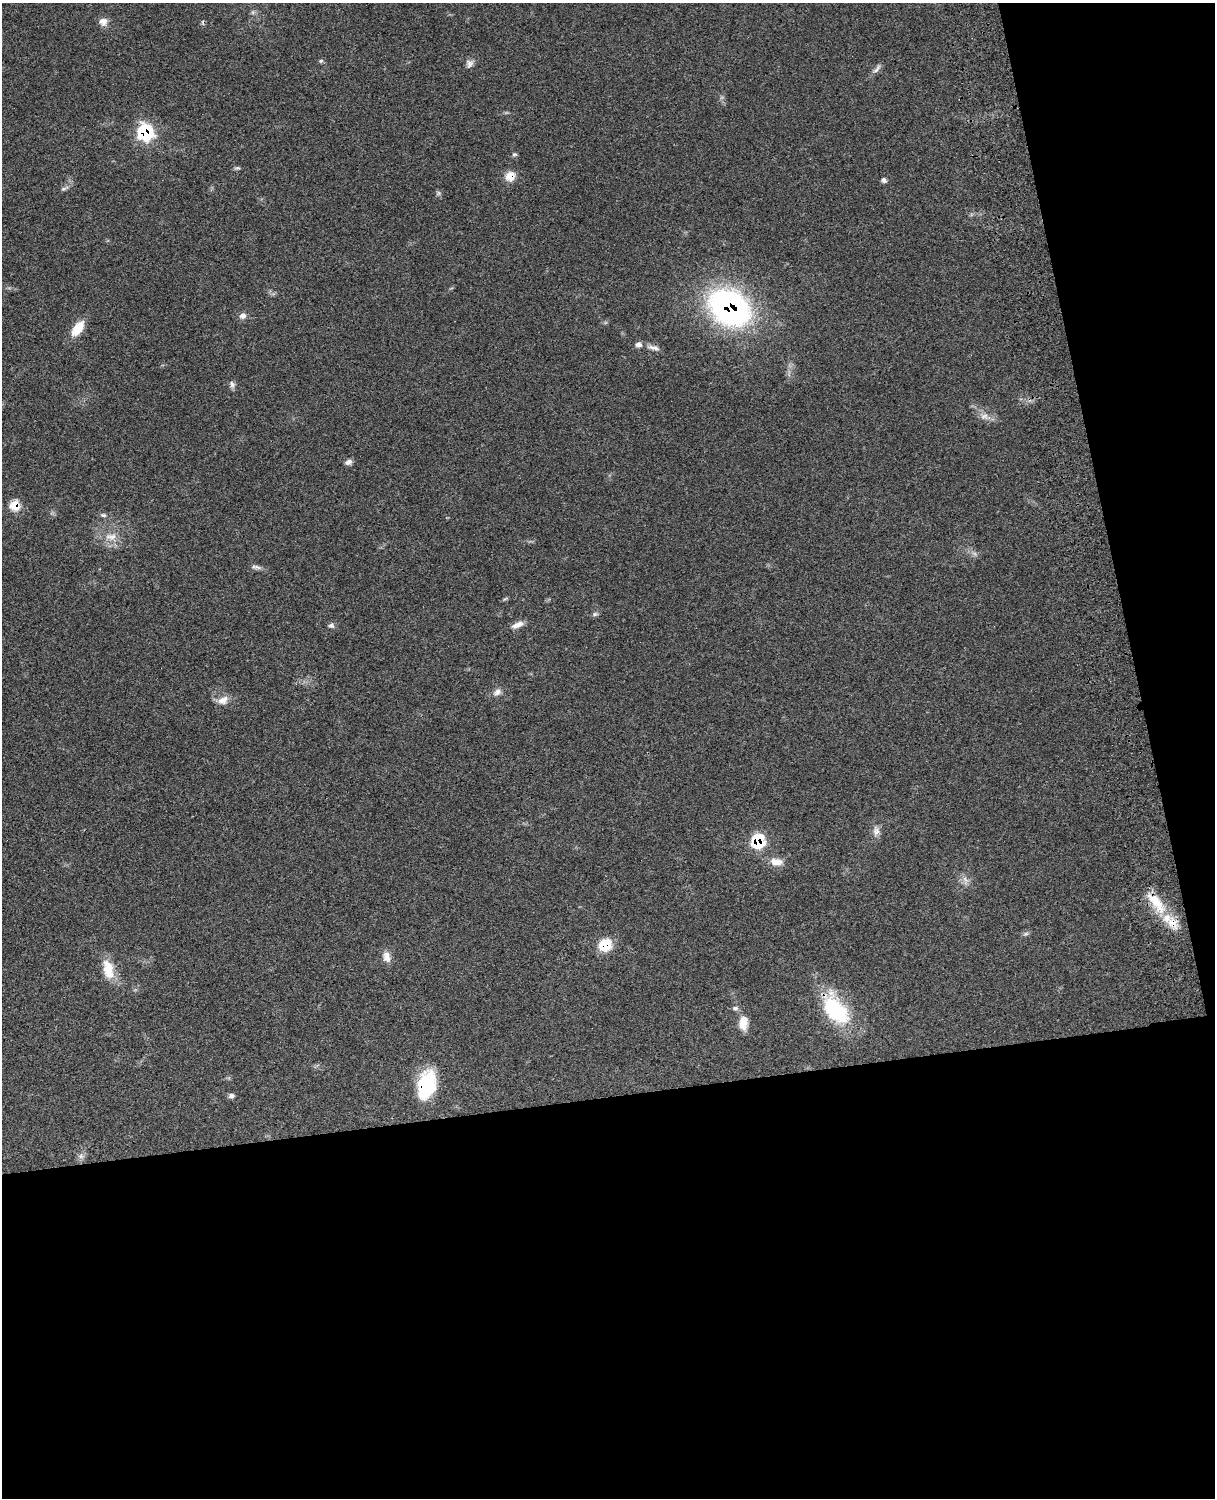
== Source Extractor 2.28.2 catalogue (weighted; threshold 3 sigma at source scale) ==
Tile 12 of 4 x 3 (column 4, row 3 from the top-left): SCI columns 3764-4976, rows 278-1773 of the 5092 x 4930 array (HDU 1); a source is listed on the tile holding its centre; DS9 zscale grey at full resolution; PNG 1217 x 1500 px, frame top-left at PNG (2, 3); no overlay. Shown black and unused: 33% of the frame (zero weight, under 3 of 4 exposures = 6% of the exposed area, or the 3 px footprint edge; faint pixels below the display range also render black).
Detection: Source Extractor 2.28.2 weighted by HDU 2 'WHT'; one run over the whole footprint, this tile lists its part. Background 0.0849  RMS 0.006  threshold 0.027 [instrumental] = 3 sigma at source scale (4.5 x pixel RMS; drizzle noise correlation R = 1.50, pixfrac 1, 0.05/0.05 arcsec/px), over >= 5 px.
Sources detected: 47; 1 too faint to see at this stretch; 1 cosmic-ray / hot-pixel residue — not listed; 2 inside a brighter listed object's ellipse — not listed separately; the other 43 listed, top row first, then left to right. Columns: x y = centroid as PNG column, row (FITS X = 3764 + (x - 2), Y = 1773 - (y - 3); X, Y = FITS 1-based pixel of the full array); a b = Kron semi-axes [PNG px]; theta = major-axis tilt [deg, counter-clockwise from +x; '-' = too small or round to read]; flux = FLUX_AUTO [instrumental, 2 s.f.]
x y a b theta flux
103 22 11 10 - 4
321 61 6 5 - 0.92
469 64 10 9 - 2.6
877 69 16 5 48 2.5
145 132 9 8 - 74
514 154 6 5 - 1.1
237 168 10 3 4 1
510 176 12 11 - 6.6
884 180 6 6 - 1.6
439 193 7 4 -90 1.1
729 307 37 27 -37 180
243 316 9 7 13 2.7
78 328 17 9 54 13
653 348 18 6 -11 2.7
232 384 11 5 -77 1.9
984 416 12 8 -3 3.9
348 462 9 6 19 2.2
14 505 7 6 - 18
103 515 9 5 -9 1.5
111 537 18 11 -10 7.6
974 553 7 4 -19 1.4
257 567 11 6 -22 2
505 599 7 4 19 0.81
595 614 8 5 37 1.3
331 625 8 7 - 1.8
517 625 15 7 23 4.4
497 692 12 8 31 3
223 700 15 10 28 5.3
876 831 14 9 -89 3.7
757 841 9 9 - 36
776 862 19 10 -6 5.6
965 880 13 7 -77 3.1
1156 902 38 13 -52 18
1026 934 8 5 19 1.3
605 945 14 13 - 14
387 957 14 9 -78 4.7
108 970 24 12 -77 13
735 1008 9 5 0 1.5
835 1009 43 23 -54 45
743 1023 17 11 89 7.5
426 1086 26 15 74 50
231 1095 8 6 15 1.7
81 1156 8 6 -21 2
Overlapping masked pixels (flux is a lower limit): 9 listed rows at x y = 145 132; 510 176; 729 307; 14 505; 757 841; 1156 902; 605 945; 835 1009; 426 1086